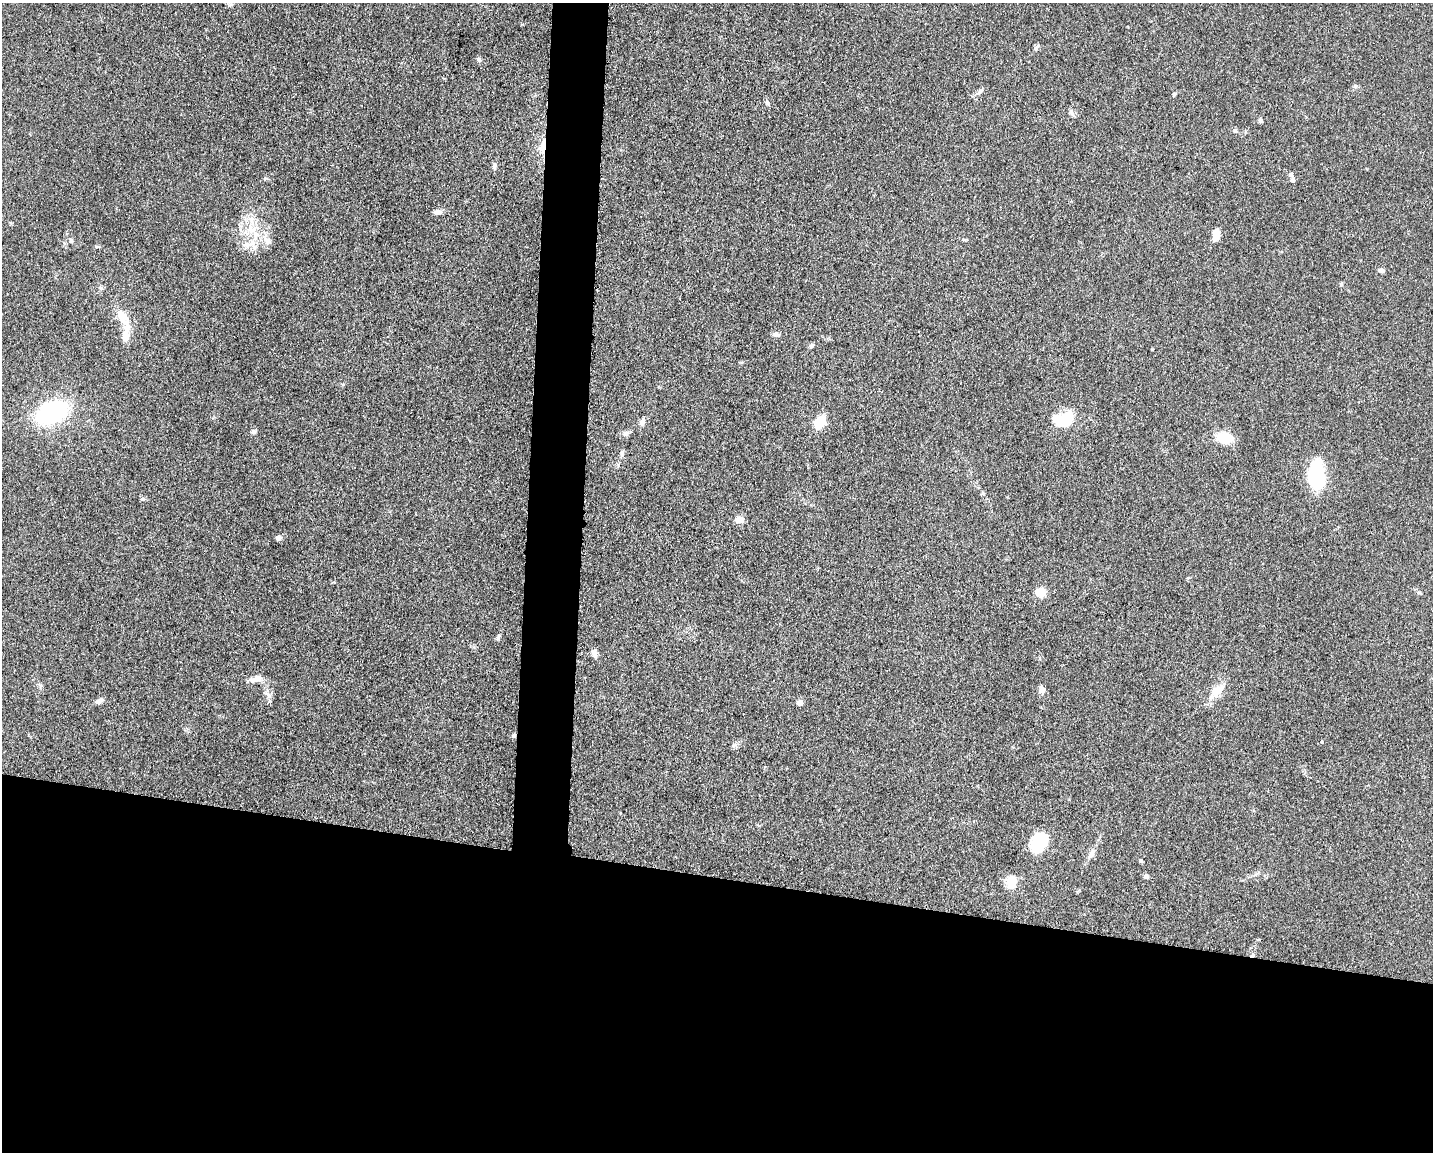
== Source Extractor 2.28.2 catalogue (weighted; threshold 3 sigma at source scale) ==
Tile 11 of 3 x 4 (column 2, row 4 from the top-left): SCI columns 1660-3090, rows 9-1158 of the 4639 x 4618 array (HDU 1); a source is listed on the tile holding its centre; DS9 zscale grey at full resolution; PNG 1435 x 1154 px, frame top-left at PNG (2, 3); no overlay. Shown black and unused: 27% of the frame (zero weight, under 3 of 5 exposures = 1% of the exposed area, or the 3 px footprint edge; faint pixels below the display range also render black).
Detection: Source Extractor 2.28.2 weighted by HDU 2 'WHT'; one run over the whole footprint, this tile lists its part. Background 0.0763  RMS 0.0066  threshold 0.0295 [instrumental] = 3 sigma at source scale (4.5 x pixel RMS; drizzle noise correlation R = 1.50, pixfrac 1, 0.05/0.05 arcsec/px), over >= 5 px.
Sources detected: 59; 1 inside a brighter object's white glare — not listed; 3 inside a brighter listed object's ellipse — not listed separately; the other 55 listed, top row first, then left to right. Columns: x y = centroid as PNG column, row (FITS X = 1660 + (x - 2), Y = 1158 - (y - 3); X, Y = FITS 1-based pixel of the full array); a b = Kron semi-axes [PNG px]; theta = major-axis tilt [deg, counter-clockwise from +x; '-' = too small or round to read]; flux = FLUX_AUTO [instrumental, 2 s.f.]
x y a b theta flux
1036 47 11 3 54 1.2
479 60 7 6 - 1.3
1356 86 6 4 -71 0.87
980 91 9 5 31 1.9
1174 94 5 4 - 0.82
767 102 7 5 -73 1.4
1072 112 9 4 -71 1.4
1260 121 5 5 - 1.2
1235 131 5 5 - 0.97
543 146 21 7 85 6.9
494 166 10 5 89 1.6
1291 174 6 5 - 1.3
1293 180 5 5 - 1.7
437 212 12 5 4 2.5
252 220 14 7 -83 5.3
1216 233 10 8 -52 4.9
71 240 5 5 - 1
267 241 9 8 - 3.3
248 245 13 7 11 4.9
1381 271 7 5 -18 2.4
1341 284 5 5 - 0.92
101 288 6 5 - 1.2
123 318 27 11 -64 11
776 334 8 5 -3 2.5
812 346 8 4 49 1.1
52 412 30 19 24 73
642 421 11 6 76 2.3
1067 421 23 15 -13 22
820 422 11 8 53 15
253 432 7 6 - 1.4
626 434 8 7 - 2.2
1224 438 14 10 -9 16
622 453 10 5 74 1.6
1316 476 25 14 -89 52
142 499 6 5 - 1
740 520 8 6 1 5.6
278 538 4 4 - 4.5
1041 593 5 5 - 35
1419 593 6 4 0 0.78
498 638 8 4 71 1.1
594 653 10 6 -82 2.9
256 679 16 7 18 5.2
1042 690 9 7 -87 3.2
1216 691 20 9 48 10
268 695 12 3 -45 1.6
100 701 11 5 53 1.7
800 703 5 4 - 5.2
514 735 5 5 - 1.2
734 745 9 3 31 1.3
1039 843 21 14 66 30
1092 853 14 6 65 3.1
1141 861 4 4 - 1
1146 876 6 5 - 1.6
1012 882 12 9 85 12
1252 955 6 4 44 1.2
Overlapping masked pixels (flux is a lower limit): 3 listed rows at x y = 543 146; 514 735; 1252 955
Unlisted compact peaks at least as high as the median listed source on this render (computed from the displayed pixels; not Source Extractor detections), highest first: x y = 265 178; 1322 742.